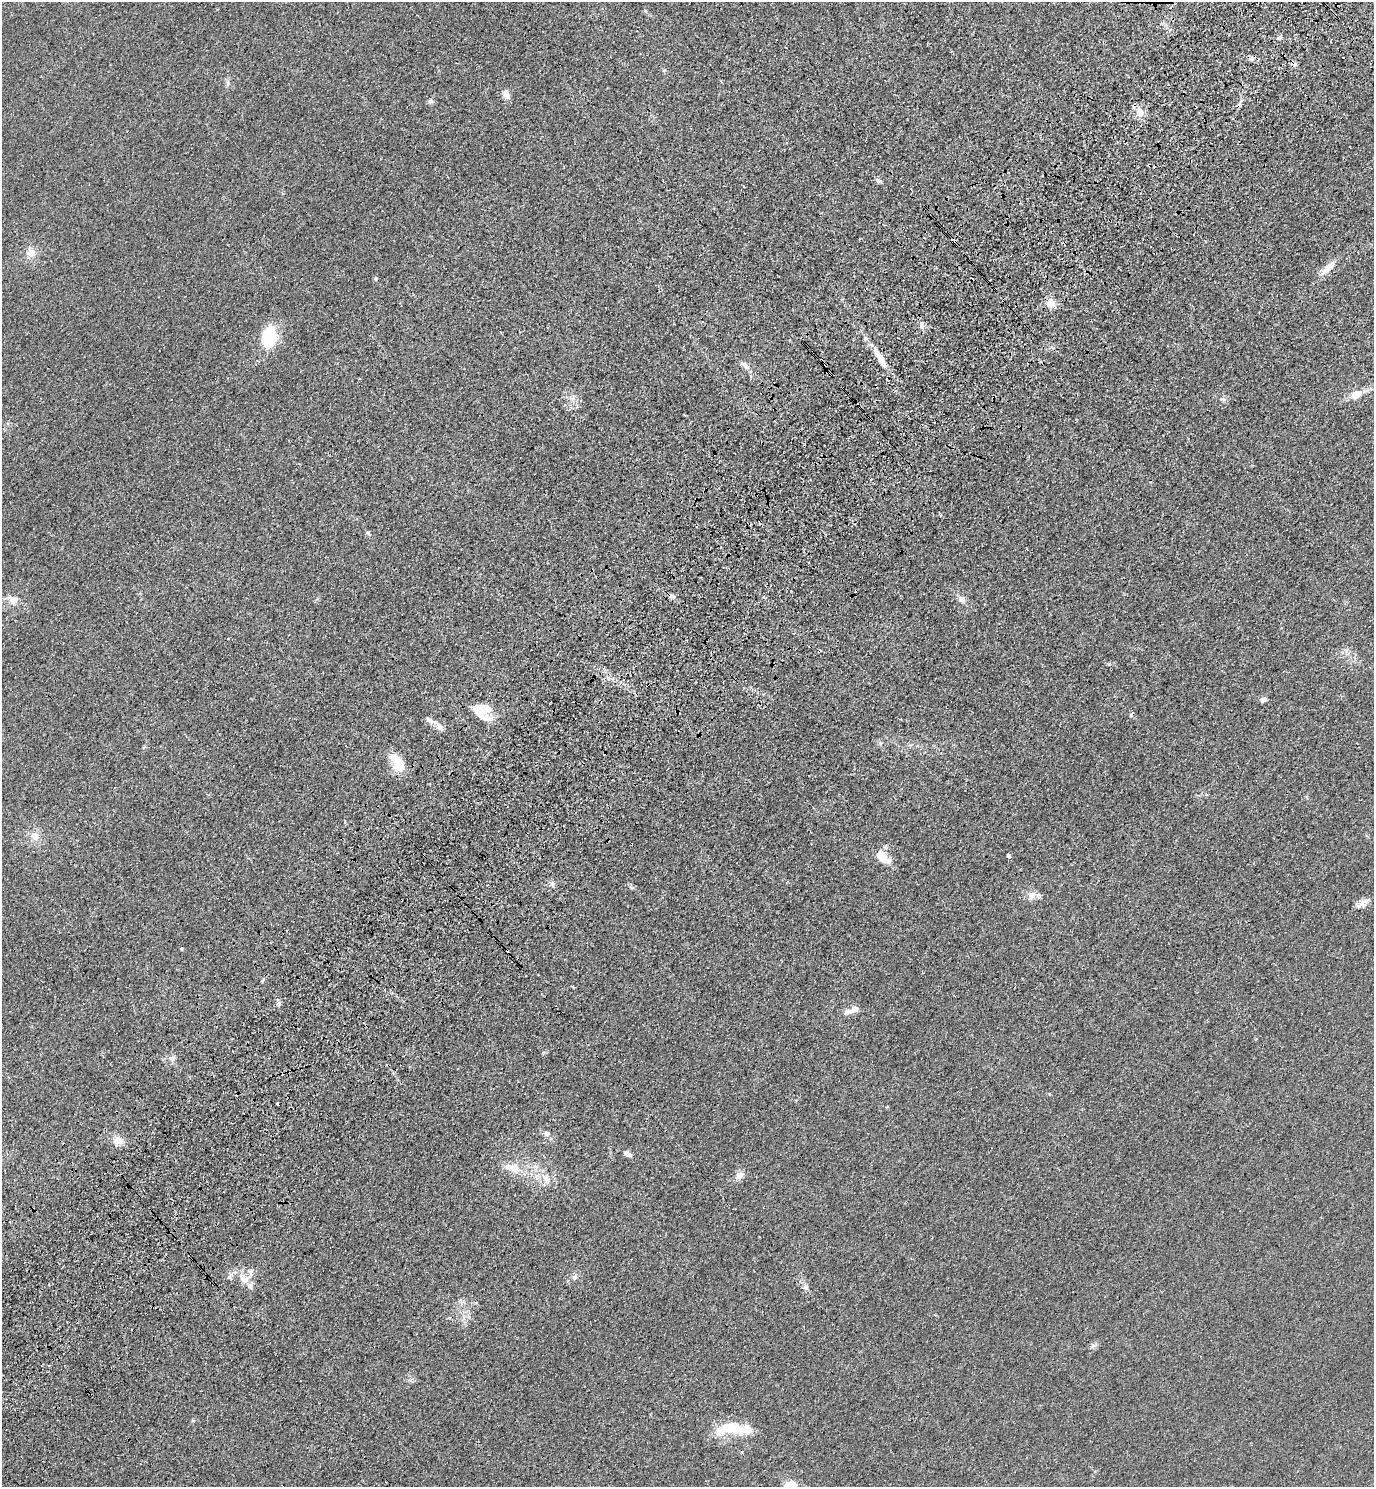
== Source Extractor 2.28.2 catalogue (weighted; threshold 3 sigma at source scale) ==
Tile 10 of 4 x 4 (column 2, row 3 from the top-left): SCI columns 1753-3124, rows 1573-3057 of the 6111 x 6115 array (HDU 1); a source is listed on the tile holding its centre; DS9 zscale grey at full resolution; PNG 1376 x 1489 px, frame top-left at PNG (2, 2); no overlay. Shown black and unused: <1% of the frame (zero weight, under 3 of 4 exposures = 6% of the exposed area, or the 3 px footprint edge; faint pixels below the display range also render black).
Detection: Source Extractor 2.28.2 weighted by HDU 2 'WHT'; one run over the whole footprint, this tile lists its part. Background 0.0215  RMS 0.0053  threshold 0.0238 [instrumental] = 3 sigma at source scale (4.5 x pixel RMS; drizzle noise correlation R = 1.50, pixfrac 1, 0.05/0.05 arcsec/px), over >= 5 px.
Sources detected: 60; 7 cosmic-ray / hot-pixel residue — not listed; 8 inside a brighter listed object's ellipse — not listed separately; the other 45 listed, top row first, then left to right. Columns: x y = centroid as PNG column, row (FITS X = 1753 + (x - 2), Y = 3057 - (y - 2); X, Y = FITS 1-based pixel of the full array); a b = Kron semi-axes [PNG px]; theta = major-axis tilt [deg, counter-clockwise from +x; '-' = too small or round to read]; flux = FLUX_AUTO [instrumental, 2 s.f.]
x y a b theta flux
1279 37 6 4 29 0.96
1251 59 7 5 -22 1.5
664 70 5 3 - 0.52
506 94 11 7 -66 2.9
430 101 7 6 - 1.3
1140 112 13 11 -64 5.2
743 186 3 2 - 0.59
31 253 12 11 - 4.8
1328 268 23 8 40 5.6
375 278 5 5 - 0.9
1051 303 11 10 - 4.7
922 326 7 5 69 1.4
269 336 23 16 84 22
880 359 16 7 -63 6.6
746 365 14 5 -46 2.4
1356 395 11 8 28 7
1224 399 8 4 -8 1.1
368 533 6 5 - 0.95
671 596 10 5 -12 1.8
962 599 10 8 -34 2.6
13 600 14 11 14 4.4
1109 664 6 3 -71 0.54
1264 700 8 5 17 1.8
484 711 20 10 32 6.3
430 720 14 5 -37 2.2
439 726 11 7 -48 2.7
397 762 23 12 -56 12
35 836 12 10 -51 4.5
881 854 12 10 -25 5.1
1009 856 4 3 - 1.6
552 884 6 6 - 1.3
1032 895 12 10 44 3.7
1361 904 16 7 34 3.1
854 1009 17 7 27 3.7
277 1103 3 3 - 2
547 1133 8 7 - 1.6
118 1140 11 10 - 4.9
627 1154 8 5 -19 2.4
514 1168 17 11 -29 6.7
739 1175 12 10 38 3
547 1176 12 7 46 3.1
575 1277 6 6 - 1.2
244 1279 20 11 -41 7
806 1287 10 5 -71 1.9
732 1427 28 15 -17 18
Overlapping masked pixels (flux is a lower limit): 2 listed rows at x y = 880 359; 671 596
Unlisted compact peaks at least as high as the median listed source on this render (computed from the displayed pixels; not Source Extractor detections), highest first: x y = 228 83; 878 181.